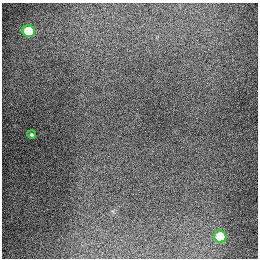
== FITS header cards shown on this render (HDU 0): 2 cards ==
NAXIS1  =                  256
NAXIS2  =                  256

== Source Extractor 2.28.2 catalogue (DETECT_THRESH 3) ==
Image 256 x 256 px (HDU 0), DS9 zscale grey, 1 PNG px = 1 image px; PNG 260 x 260 px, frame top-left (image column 1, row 256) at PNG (2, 3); each listed source drawn as its Kron ellipse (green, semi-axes under 4 px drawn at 4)
Background 1290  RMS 26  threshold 79.2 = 3 sigma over >= 5 px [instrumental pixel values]
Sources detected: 3; all 3 listed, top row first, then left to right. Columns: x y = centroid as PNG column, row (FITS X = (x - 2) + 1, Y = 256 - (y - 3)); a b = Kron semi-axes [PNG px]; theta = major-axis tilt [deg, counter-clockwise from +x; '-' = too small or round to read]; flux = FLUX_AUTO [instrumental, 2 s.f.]
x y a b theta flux
29 31 6 6 - 91000
32 135 4 4 - 2900
220 237 6 6 - 68000